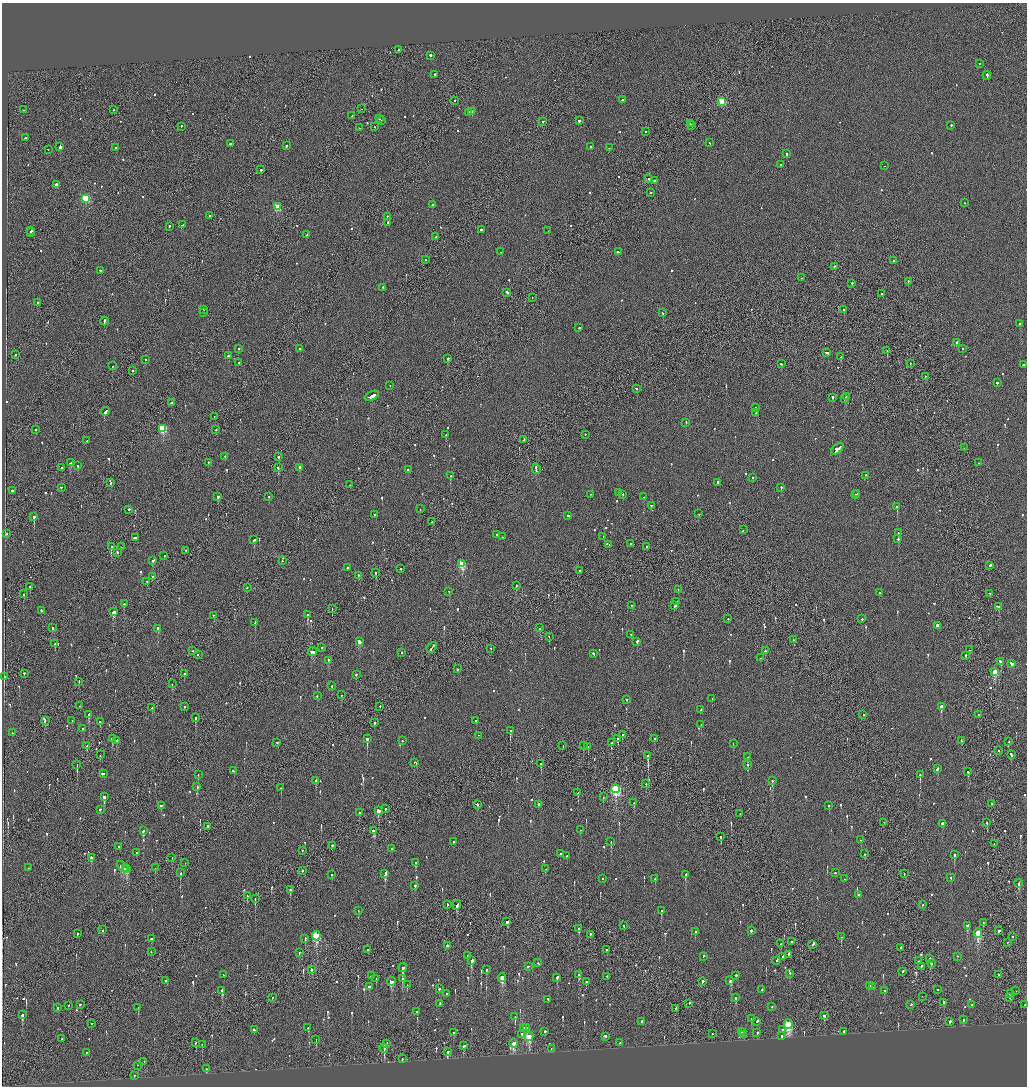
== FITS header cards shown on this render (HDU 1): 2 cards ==
NAXIS1  =                 2050
NAXIS2  =                 2168

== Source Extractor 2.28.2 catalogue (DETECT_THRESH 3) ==
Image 2050 x 2168 px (HDU 1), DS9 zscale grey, zoomed out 1/2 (1 PNG px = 2 x 2 image px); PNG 1029 x 1088 px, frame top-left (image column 2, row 2168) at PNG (2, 3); each listed source drawn as its Kron ellipse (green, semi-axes under 4 px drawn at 4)
Background -0.106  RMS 0.065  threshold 0.196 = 3 sigma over >= 5 px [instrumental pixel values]
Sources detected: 952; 32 cannot appear on this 1/2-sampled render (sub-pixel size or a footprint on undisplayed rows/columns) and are neither listed nor drawn; of the other 920, the 500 brightest by FLUX_AUTO listed and drawn (420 fainter detections omitted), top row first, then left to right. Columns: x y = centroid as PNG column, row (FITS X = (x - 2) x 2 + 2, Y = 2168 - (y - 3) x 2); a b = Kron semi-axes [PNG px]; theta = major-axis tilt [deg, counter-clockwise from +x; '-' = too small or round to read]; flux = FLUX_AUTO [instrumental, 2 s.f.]
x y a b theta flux
399 50 2 1 - 130
430 56 2 2 - 860
979 64 2 2 - 75
434 75 2 2 - 100
987 76 4 2 - 230
622 100 2 2 - 130
455 101 2 2 - 75
722 102 3 3 - 640
361 109 2 1 - 280
23 110 2 1 - 100
114 110 2 1 - 84
472 112 3 2 - 910
469 113 2 2 - 960
352 116 3 2 - 200
379 119 2 2 - 83
381 121 2 2 - 84
579 121 2 2 - 1100
542 122 2 2 - 740
690 124 3 1 - 220
692 126 2 1 - 150
951 126 2 2 - 120
181 127 2 2 - 92
375 127 2 1 - 63
359 128 2 2 - 100
645 132 2 2 - 78
26 138 2 2 - 600
709 143 2 1 - 110
230 144 2 2 - 110
286 146 2 2 - 210
60 147 3 2 - 2000
590 147 2 2 - 87
116 148 2 1 - 210
609 148 2 2 - 170
48 150 2 2 - 61
787 154 2 2 - 130
781 165 2 2 - 75
884 166 2 1 - 67
261 170 2 2 - 220
649 179 2 2 - 85
654 181 3 2 - 160
57 185 4 2 - 690
651 193 2 2 - 84
86 199 4 3 - 840
965 203 2 2 - 62
432 205 2 2 - 91
278 207 3 3 - 420
209 216 2 2 - 110
387 217 2 2 - 65
388 223 2 2 - 77
182 225 3 2 - 170
169 227 2 1 - 100
481 230 2 2 - 250
31 231 2 2 - 78
548 231 2 2 - 93
31 233 2 1 - 80
307 235 2 2 - 110
436 237 2 2 - 96
501 252 2 2 - 170
618 252 3 2 - 240
426 260 2 2 - 110
893 261 2 2 - 100
834 267 2 2 - 86
100 271 2 2 - 130
802 278 2 1 - 65
908 282 2 2 - 150
852 284 2 2 - 100
383 288 2 2 - 100
507 293 3 2 - 820
881 294 2 2 - 68
532 298 2 1 - 78
37 303 2 2 - 63
204 310 2 2 - 170
843 310 2 1 - 97
203 313 2 2 - 140
663 313 2 2 - 92
104 322 4 2 - 290
1020 324 3 2 - 170
579 328 2 2 - 84
957 343 2 2 - 130
239 349 2 2 - 89
300 349 2 2 - 210
962 349 2 2 - 71
887 351 2 1 - 350
827 353 4 2 - 230
15 355 2 1 - 130
229 356 2 2 - 140
841 357 2 1 - 81
448 359 2 2 - 270
145 360 2 1 - 100
238 363 2 2 - 280
781 364 3 2 - 120
910 364 2 1 - 73
1023 365 2 2 - 130
113 366 2 1 - 75
132 371 2 2 - 77
926 377 2 2 - 73
997 383 2 2 - 87
390 386 2 2 - 61
636 389 2 2 - 120
372 396 8 2 23 490
846 397 3 2 - 200
832 398 2 2 - 360
844 399 2 2 - 180
171 403 3 2 - 140
756 408 2 2 - 98
106 412 4 2 - 460
756 413 3 2 - 330
214 417 2 1 - 66
686 423 2 2 - 97
163 429 4 3 - 910
35 430 2 1 - 82
216 430 2 1 - 110
446 435 2 2 - 130
585 435 2 2 - 80
524 440 4 1 - 240
87 441 2 1 - 96
964 448 2 1 - 67
837 449 7 3 40 710
225 457 2 2 - 220
278 457 2 2 - 660
71 463 4 2 - 250
208 463 2 2 - 330
979 463 2 1 - 100
78 466 2 2 - 140
62 468 2 2 - 85
278 468 2 2 - 250
300 468 2 2 - 390
536 469 5 2 - 320
408 470 2 2 - 150
450 476 2 2 - 420
866 476 2 1 - 280
753 478 2 2 - 200
111 483 2 2 - 74
717 483 3 2 - 220
350 485 2 1 - 85
61 488 2 2 - 110
781 488 2 2 - 130
13 491 3 2 - 160
618 493 2 2 - 91
857 494 2 1 - 140
591 495 2 1 - 68
623 495 2 2 - 310
855 495 2 2 - 160
218 497 3 2 - 180
269 497 2 2 - 110
643 497 2 2 - 130
651 506 2 2 - 83
897 507 2 2 - 560
420 509 2 1 - 61
129 510 2 2 - 160
699 514 2 2 - 66
375 515 2 2 - 970
568 516 2 2 - 180
34 517 2 2 - 1800
432 522 2 2 - 73
743 530 2 1 - 91
898 533 2 2 - 120
7 534 2 2 - 62
497 535 2 2 - 120
502 537 2 2 - 110
603 537 2 1 - 62
136 538 4 2 - 250
898 539 2 2 - 160
254 540 2 2 - 130
631 544 3 2 - 150
609 545 2 2 - 78
111 547 2 2 - 190
121 547 2 1 - 82
646 547 2 2 - 70
185 551 2 2 - 82
117 553 2 2 - 130
164 556 2 2 - 120
153 561 3 2 - 220
282 561 2 2 - 80
462 564 4 3 - 560
990 566 2 2 - 230
348 568 2 2 - 170
400 569 2 2 - 540
579 571 2 2 - 200
376 573 2 2 - 310
358 576 2 2 - 130
153 577 2 2 - 87
147 582 2 1 - 110
516 586 2 2 - 110
30 587 2 2 - 110
247 588 2 1 - 74
678 590 2 2 - 64
449 592 2 2 - 84
880 593 2 2 - 160
24 594 2 2 - 68
990 594 2 1 - 100
676 602 2 2 - 150
124 604 2 2 - 550
631 606 2 2 - 65
675 606 2 2 - 290
999 607 2 2 - 86
332 609 2 1 - 100
41 611 2 2 - 120
113 612 4 2 - 850
214 615 2 1 - 84
307 615 2 2 - 460
728 619 2 2 - 120
862 619 2 2 - 87
255 623 3 2 - 200
937 626 2 2 - 650
52 628 2 2 - 87
539 628 2 2 - 77
158 629 3 2 - 110
631 635 2 2 - 76
549 637 2 2 - 74
794 640 2 1 - 66
359 642 3 3 - 200
637 642 2 2 - 230
55 644 2 2 - 160
322 648 2 2 - 66
432 648 6 2 50 340
491 649 2 1 - 61
970 650 2 2 - 72
193 651 2 2 - 110
765 651 2 2 - 130
312 652 4 2 - 330
402 653 2 2 - 62
593 654 3 2 - 170
198 655 2 2 - 120
966 656 2 2 - 85
761 658 2 2 - 100
328 661 4 2 - 220
1000 662 3 2 - 160
1011 664 4 2 - 300
458 669 2 2 - 97
995 672 3 3 - 540
25 674 3 2 - 120
184 674 2 1 - 810
356 675 2 2 - 72
4 677 3 2 - 190
79 682 2 2 - 120
172 684 2 2 - 110
332 686 2 2 - 140
341 695 2 2 - 79
317 696 2 2 - 130
712 699 2 2 - 64
626 700 2 2 - 170
80 706 2 1 - 130
185 707 2 2 - 82
380 707 2 2 - 120
941 707 3 2 - 6400
152 708 2 1 - 100
701 710 2 2 - 98
89 715 3 2 - 610
863 715 2 2 - 140
978 715 2 2 - 97
195 718 2 2 - 240
45 721 2 2 - 79
72 721 2 2 - 63
476 721 2 2 - 69
100 722 2 2 - 400
374 723 2 2 - 110
701 725 2 1 - 62
83 729 2 2 - 130
510 731 2 2 - 210
12 733 2 1 - 130
622 735 2 2 - 74
478 736 2 1 - 110
112 739 2 2 - 700
367 739 2 2 - 1800
618 739 2 2 - 360
654 739 2 2 - 100
117 741 2 2 - 330
402 741 2 2 - 68
961 741 3 2 - 220
1009 742 2 1 - 140
277 743 2 2 - 77
611 743 2 2 - 140
733 744 2 2 - 81
87 746 2 2 - 93
563 746 2 2 - 81
583 746 3 2 - 230
588 747 2 2 - 130
999 751 2 2 - 73
100 755 2 2 - 61
1011 755 3 2 - 280
648 756 3 2 - 1100
747 757 2 2 - 130
414 763 2 2 - 62
541 764 2 2 - 140
77 765 3 1 - 260
748 765 2 2 - 72
937 769 3 2 - 170
234 771 3 2 - 140
968 772 2 2 - 170
103 774 2 2 - 61
198 775 2 2 - 69
920 775 2 2 - 250
316 781 2 2 - 110
772 781 2 2 - 88
646 784 2 2 - 73
197 787 2 2 - 240
281 788 2 1 - 83
616 789 4 3 - 1700
578 793 2 1 - 120
104 797 3 2 - 210
603 797 2 2 - 72
634 803 2 2 - 63
992 804 2 1 - 180
477 805 2 2 - 250
538 805 2 2 - 67
161 806 2 2 - 85
829 806 2 2 - 67
385 809 2 1 - 79
100 810 2 1 - 340
379 811 4 2 - 180
359 813 2 2 - 77
740 814 2 1 - 74
884 823 2 1 - 71
987 823 2 2 - 140
942 824 3 2 - 79
208 827 3 1 - 180
580 830 2 2 - 67
143 831 4 2 - 210
373 831 4 2 - 300
721 837 3 2 - 73
860 840 2 2 - 64
453 842 2 2 - 75
611 842 3 2 - 70
994 844 2 1 - 70
332 846 2 2 - 440
118 847 2 2 - 67
391 849 2 2 - 68
302 851 2 1 - 80
137 853 2 2 - 82
560 854 2 2 - 120
865 854 2 2 - 65
954 855 2 2 - 480
567 856 2 1 - 210
91 858 3 2 - 320
172 858 2 1 - 160
185 863 2 1 - 180
415 863 2 2 - 150
122 867 7 3 -42 300
29 868 2 2 - 160
125 868 2 1 - 93
155 868 2 1 - 71
127 869 4 2 - 260
545 869 2 2 - 85
302 871 2 2 - 210
180 873 4 2 - 110
835 873 2 2 - 130
385 874 4 2 - 370
904 874 2 2 - 60
332 875 2 2 - 75
685 875 3 2 - 140
951 878 2 2 - 61
602 879 2 2 - 130
655 879 2 2 - 64
845 879 2 2 - 64
1019 884 4 2 - 160
415 886 2 2 - 340
290 890 3 2 - 180
858 895 2 1 - 83
247 896 2 1 - 130
255 899 3 1 - 130
447 905 2 1 - 84
457 905 5 2 - 320
923 905 2 2 - 63
358 911 2 1 - 92
661 911 3 2 - 130
507 922 2 2 - 560
983 923 2 2 - 180
623 926 2 2 - 130
967 926 3 2 - 140
578 929 2 2 - 330
103 930 2 2 - 130
751 931 2 2 - 130
999 931 2 2 - 350
695 932 2 2 - 420
978 933 4 3 - 720
77 934 2 2 - 84
590 935 3 2 - 110
316 936 4 3 - 1200
841 937 2 2 - 95
1013 937 2 2 - 78
151 939 2 2 - 140
305 939 3 2 - 130
792 942 2 2 - 98
1008 943 2 1 - 78
781 944 2 2 - 68
813 945 3 2 - 200
447 946 2 2 - 310
901 948 2 2 - 150
368 950 2 2 - 150
607 950 2 2 - 180
151 952 2 2 - 87
299 953 2 1 - 90
788 955 3 2 - 190
467 956 3 2 - 79
703 957 3 2 - 160
783 957 3 2 - 160
957 957 2 2 - 69
930 959 2 2 - 110
472 961 3 2 - 580
777 961 2 2 - 160
919 961 2 2 - 220
538 963 2 2 - 71
931 964 2 2 - 83
529 967 3 2 - 240
921 967 2 1 - 130
403 968 4 2 - 110
312 970 2 2 - 110
486 970 2 2 - 140
902 972 3 2 - 280
790 974 2 2 - 100
223 975 2 2 - 83
579 975 3 2 - 160
998 975 3 2 - 150
371 976 3 1 - 68
736 976 2 2 - 390
606 977 2 2 - 63
502 978 4 3 - 330
557 978 3 2 - 120
376 979 2 1 - 73
402 979 3 2 - 150
166 981 2 2 - 85
730 981 2 2 - 160
391 982 4 3 - 290
586 982 2 2 - 92
702 982 3 2 - 210
407 985 2 2 - 80
869 986 2 2 - 68
369 987 2 2 - 520
872 987 2 2 - 130
439 989 2 2 - 110
762 990 3 2 - 140
938 990 2 2 - 64
222 991 3 2 - 1000
885 991 2 2 - 71
1016 991 2 1 - 290
446 994 2 2 - 130
1011 994 3 2 - 150
922 997 2 1 - 60
272 998 2 1 - 60
736 998 3 2 - 97
1010 998 2 2 - 130
548 1000 2 2 - 150
944 1003 2 2 - 180
440 1004 2 2 - 120
689 1004 3 2 - 110
80 1005 2 2 - 79
911 1005 3 2 - 91
972 1005 2 2 - 140
1025 1005 2 2 - 82
69 1006 2 2 - 72
771 1007 2 2 - 67
58 1008 2 2 - 98
138 1008 2 1 - 77
676 1009 2 2 - 130
416 1012 2 2 - 100
22 1015 2 2 - 710
824 1016 3 2 - 180
515 1017 3 2 - 290
751 1019 2 2 - 66
963 1020 2 2 - 71
642 1022 2 2 - 200
757 1022 3 2 - 260
950 1022 3 2 - 130
91 1024 2 1 - 140
788 1025 5 3 - 1100
308 1028 3 2 - 100
523 1028 2 2 - 74
526 1028 3 2 - 140
254 1030 3 2 - 210
782 1030 2 2 - 69
545 1032 2 2 - 450
741 1032 2 2 - 99
843 1032 3 2 - 160
454 1033 2 2 - 66
743 1033 2 2 - 100
757 1033 2 2 - 200
712 1034 2 1 - 82
522 1035 3 2 - 110
744 1035 2 1 - 280
782 1036 2 2 - 170
529 1037 4 3 - 410
605 1037 3 2 - 330
62 1039 2 1 - 84
316 1040 3 2 - 74
196 1043 2 2 - 74
620 1043 2 2 - 78
387 1044 2 2 - 92
514 1044 5 3 - 290
202 1045 2 2 - 72
464 1046 4 2 - 170
384 1049 5 2 - 180
551 1049 2 1 - 67
447 1052 3 2 - 890
86 1053 2 2 - 120
402 1059 2 1 - 130
144 1062 2 2 - 62
138 1066 2 1 - 86
206 1069 3 2 - 67
134 1076 2 2 - 120
At the frame edge (FLAGS 8, measured only in part): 1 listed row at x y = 1025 1005
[420 fainter detections neither listed nor drawn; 32 sub-pixel or undisplayed-footprint detections neither listed nor drawn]